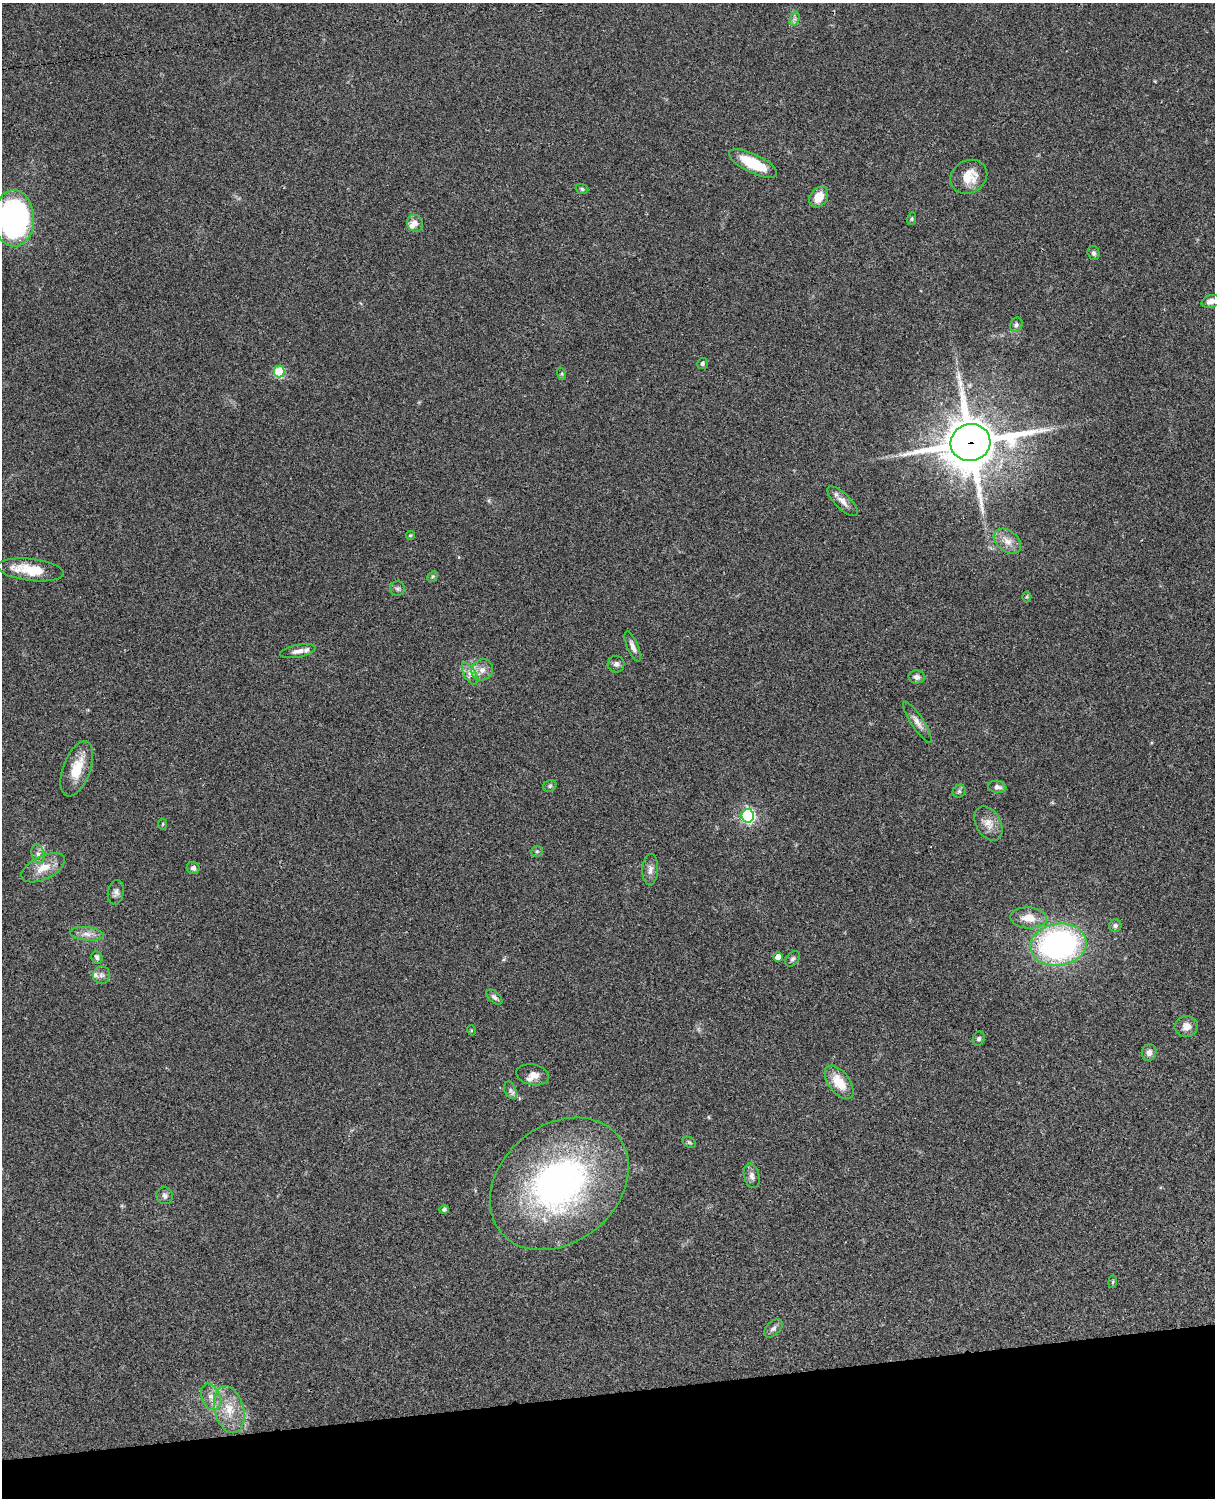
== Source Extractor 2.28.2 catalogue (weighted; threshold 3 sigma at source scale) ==
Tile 10 of 4 x 3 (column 2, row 3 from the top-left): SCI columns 1333-2545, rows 277-1772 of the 5089 x 4927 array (HDU 1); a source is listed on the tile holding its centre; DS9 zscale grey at full resolution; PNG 1217 x 1500 px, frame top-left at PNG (2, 3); each listed source drawn as its Kron ellipse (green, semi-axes under 4 px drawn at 4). Shown black and unused: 7% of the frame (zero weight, under 3 of 4 exposures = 6% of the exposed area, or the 3 px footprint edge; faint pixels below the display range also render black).
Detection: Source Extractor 2.28.2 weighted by HDU 2 'WHT'; one run over the whole footprint, this tile lists its part. Background 0.0901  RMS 0.0061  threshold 0.0276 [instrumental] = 3 sigma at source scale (4.5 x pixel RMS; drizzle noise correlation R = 1.50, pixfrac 1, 0.05/0.05 arcsec/px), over >= 5 px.
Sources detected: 71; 4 inside a brighter listed object's ellipse — not listed separately; the other 67 listed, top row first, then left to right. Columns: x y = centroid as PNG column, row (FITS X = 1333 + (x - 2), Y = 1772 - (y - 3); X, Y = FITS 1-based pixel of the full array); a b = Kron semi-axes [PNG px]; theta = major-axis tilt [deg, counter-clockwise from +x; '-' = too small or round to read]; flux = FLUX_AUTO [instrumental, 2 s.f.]
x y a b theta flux
794 19 7 4 71 1.6
753 164 26 9 -26 21
969 177 19 16 30 13
582 189 6 4 -18 1
819 197 11 8 54 8.5
14 218 28 20 -89 170
911 219 6 4 74 0.92
415 223 8 8 - 4.1
1094 253 7 6 - 1.5
1211 301 9 6 17 3.2
1016 325 7 6 - 1.6
702 363 5 5 - 1.3
279 371 6 5 - 27
562 374 6 4 -72 0.86
970 443 20 18 14 3100
842 501 19 7 -44 5.2
410 535 4 3 - 0.81
1007 541 15 10 -38 6.1
31 570 33 11 -7 18
433 576 6 4 44 0.97
397 589 7 7 - 1.6
1027 597 5 3 - 0.65
633 646 16 5 -66 3.2
298 651 18 6 11 3.5
616 664 8 8 - 2.3
482 670 11 10 - 4.8
470 674 12 5 -60 3.3
917 677 8 6 -3 2.4
917 722 24 6 -56 4.1
77 769 29 13 70 16
550 786 7 5 23 1.3
997 787 9 6 -8 2.8
959 791 7 6 - 1.4
748 816 6 6 - 120
163 824 5 3 - 0.58
988 824 18 12 -61 6.6
537 851 6 5 - 0.84
38 854 10 6 -75 2.5
43 868 23 11 26 10
193 868 6 6 - 2.1
650 870 16 7 87 3.6
116 892 12 8 78 2.5
1028 918 18 10 -4 9
1115 926 6 6 - 1.7
87 934 17 6 -5 4.3
1059 945 28 21 9 160
97 957 6 5 - 1.6
778 957 5 4 - 6.6
793 959 9 6 48 1.5
101 975 9 8 - 2.5
494 997 9 5 -40 1.8
1186 1026 11 10 - 5.3
471 1030 5 3 - 0.53
979 1039 7 6 - 1.5
1149 1052 8 7 - 2.8
533 1075 17 10 -11 4.9
839 1082 19 10 -53 14
510 1090 9 6 -64 1.8
689 1142 7 4 -30 1
752 1176 12 7 -76 3.1
559 1184 76 58 40 200
165 1196 8 8 - 2.3
444 1209 5 4 - 1.5
1113 1282 6 3 81 0.68
773 1328 11 6 44 2.1
211 1397 14 9 -67 5.2
229 1410 24 14 -76 15
Overlapping masked pixels (flux is a lower limit): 1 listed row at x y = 970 443
Isophote crosses this tile's border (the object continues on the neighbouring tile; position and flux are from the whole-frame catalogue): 2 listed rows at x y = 14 218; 1211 301